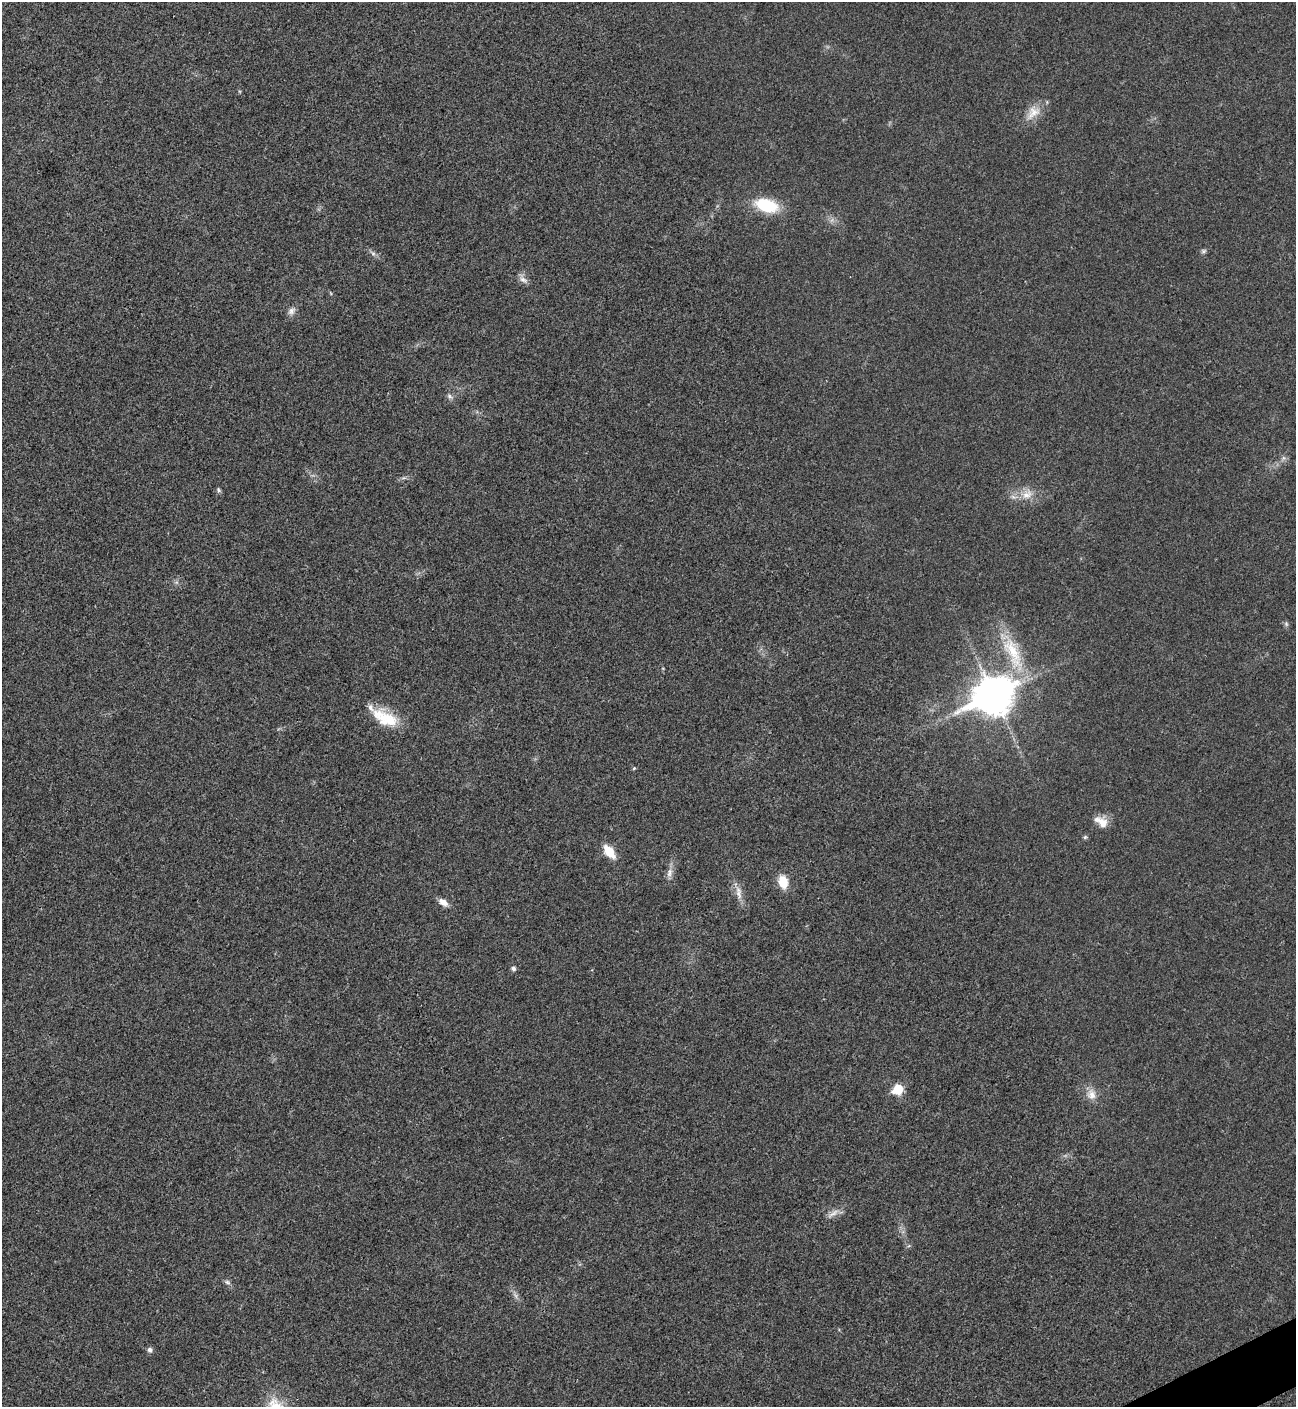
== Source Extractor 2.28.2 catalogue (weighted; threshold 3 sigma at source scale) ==
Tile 6 of 4 x 4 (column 2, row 2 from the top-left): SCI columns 1588-2881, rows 2816-4220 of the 5625 x 5635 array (HDU 1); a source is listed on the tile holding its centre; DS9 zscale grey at full resolution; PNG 1298 x 1409 px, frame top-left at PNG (2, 2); no overlay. Shown black and unused: <1% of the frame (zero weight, under 3 of 4 exposures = <1% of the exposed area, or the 3 px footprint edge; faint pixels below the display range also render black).
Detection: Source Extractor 2.28.2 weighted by HDU 2 'WHT'; one run over the whole footprint, this tile lists its part. Background 0.0197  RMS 0.0056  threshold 0.025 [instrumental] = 3 sigma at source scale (4.5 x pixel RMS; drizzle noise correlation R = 1.50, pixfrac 1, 0.05/0.05 arcsec/px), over >= 5 px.
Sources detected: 31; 1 too faint to see at this stretch — not listed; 1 inside a brighter listed object's ellipse — not listed separately; the other 29 listed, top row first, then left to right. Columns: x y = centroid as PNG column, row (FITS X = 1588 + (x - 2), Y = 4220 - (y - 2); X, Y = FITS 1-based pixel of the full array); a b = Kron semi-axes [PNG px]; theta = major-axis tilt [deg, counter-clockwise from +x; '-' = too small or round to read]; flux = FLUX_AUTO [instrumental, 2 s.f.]
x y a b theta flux
1033 112 24 15 46 9.2
766 205 30 16 -17 22
1203 251 8 6 16 1.2
373 253 9 6 -50 1.7
523 279 15 8 -50 3
291 311 12 9 56 2.8
450 396 9 7 -34 1.8
1283 458 7 6 - 1.6
218 490 7 5 -64 1
1027 494 17 12 47 7.1
176 582 7 4 -18 1.1
1286 624 8 6 -69 1.1
1013 653 58 19 -66 32
993 696 16 12 26 1200
385 718 36 17 -29 20
634 768 5 4 - 0.7
1101 822 18 11 -36 6.6
1085 837 6 5 - 0.92
609 852 15 8 -51 12
669 873 15 8 77 3.5
783 882 12 8 -75 12
739 892 22 8 -79 5.1
443 902 12 7 -35 4.2
513 969 5 5 - 1.7
898 1089 6 6 - 30
1091 1094 16 13 -77 5.9
833 1213 20 7 33 4
227 1282 9 6 -29 1.6
150 1350 7 6 - 1.7